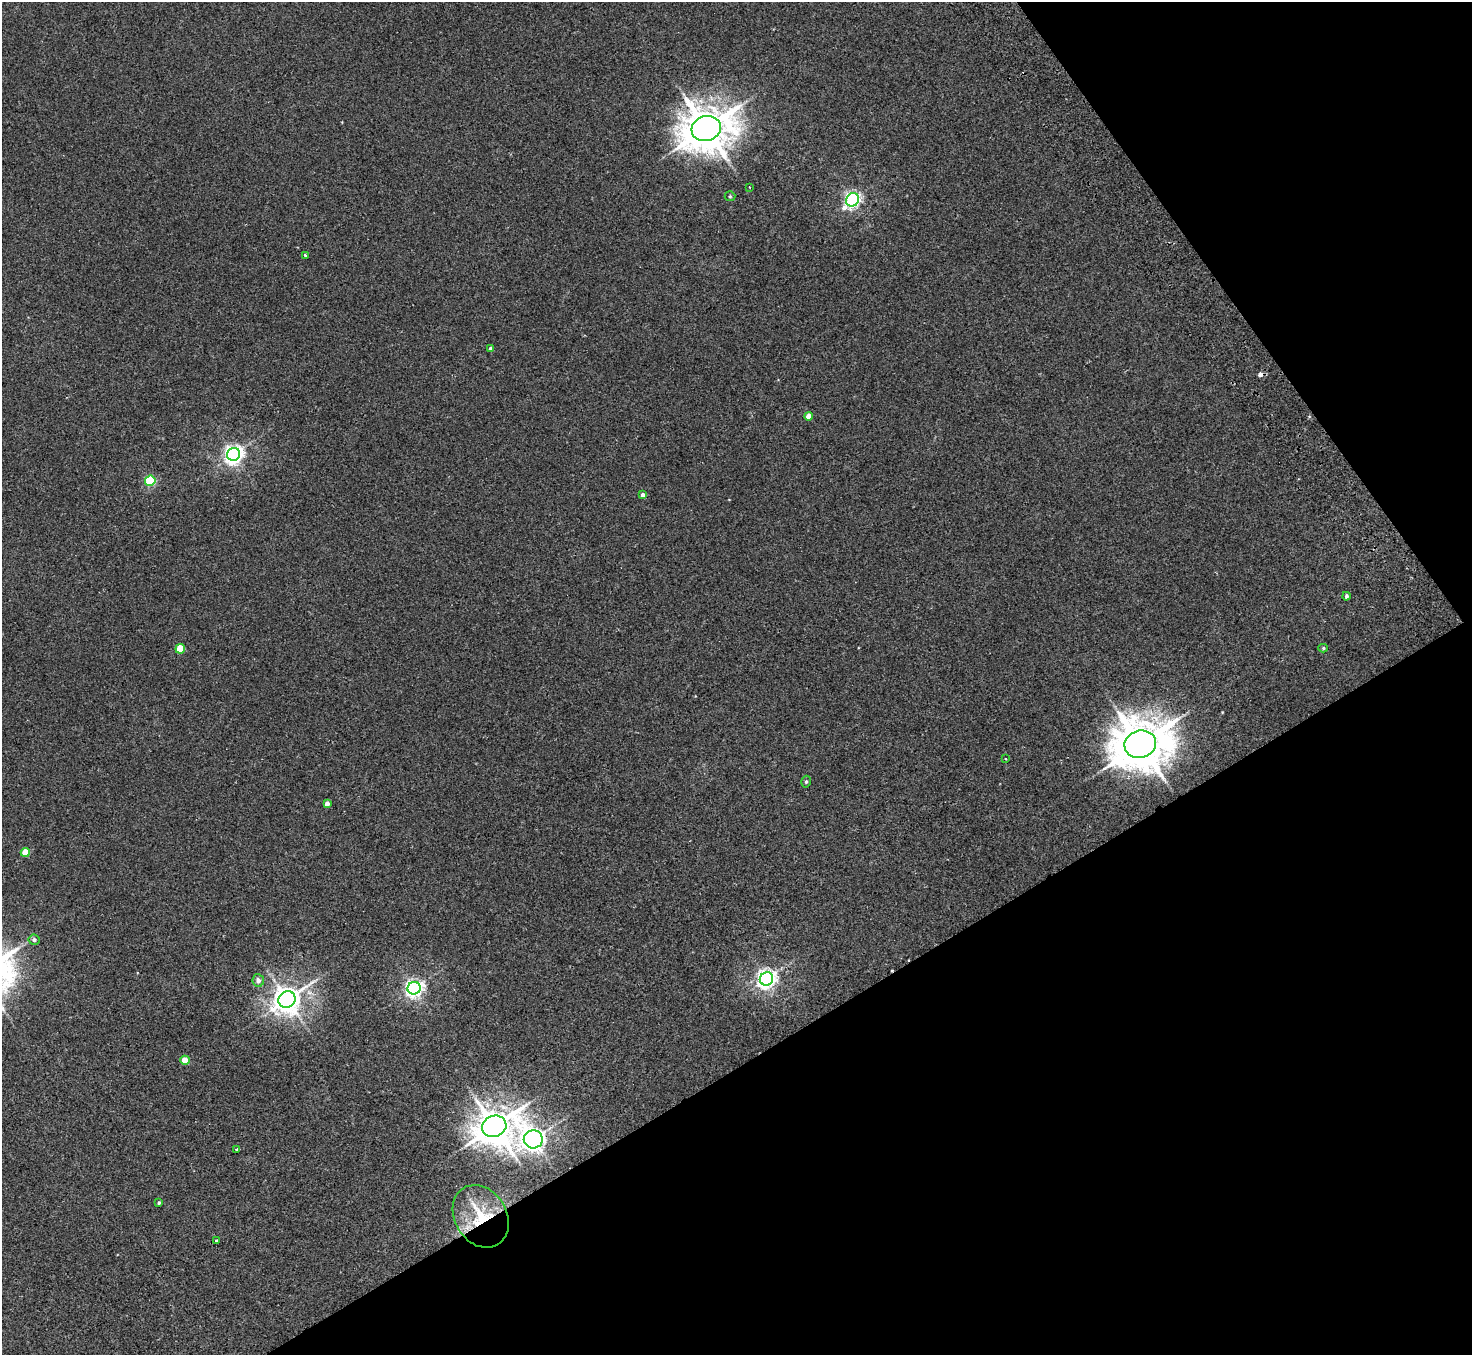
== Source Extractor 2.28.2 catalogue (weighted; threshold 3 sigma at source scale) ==
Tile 12 of 4 x 4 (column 4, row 3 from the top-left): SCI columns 4461-5930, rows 1688-3040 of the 5980 x 5944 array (HDU 1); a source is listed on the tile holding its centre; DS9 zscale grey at full resolution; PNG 1474 x 1357 px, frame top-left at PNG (2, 2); each listed source drawn as its Kron ellipse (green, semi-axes under 4 px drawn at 4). Shown black and unused: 30% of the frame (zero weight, under 2 of 3 exposures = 3% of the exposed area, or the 3 px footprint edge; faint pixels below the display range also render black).
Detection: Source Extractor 2.28.2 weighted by HDU 2 'WHT'; one run over the whole footprint, this tile lists its part. Background 0.0219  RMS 0.0068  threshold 0.0305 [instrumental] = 3 sigma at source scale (4.5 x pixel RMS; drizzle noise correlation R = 1.50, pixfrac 1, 0.05/0.05 arcsec/px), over >= 5 px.
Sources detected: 33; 3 cosmic-ray / hot-pixel residue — neither listed nor drawn; the other 30 listed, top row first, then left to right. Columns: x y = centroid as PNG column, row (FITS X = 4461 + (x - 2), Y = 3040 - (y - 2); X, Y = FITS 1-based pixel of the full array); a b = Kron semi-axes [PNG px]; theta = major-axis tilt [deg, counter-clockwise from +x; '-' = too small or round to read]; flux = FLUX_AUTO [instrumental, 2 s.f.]
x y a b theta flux
706 128 15 12 16 2500
749 187 3 2 - 0.47
730 196 5 5 - 0.83
853 200 7 6 - 190
305 255 3 3 - 1.6
491 348 3 3 - 1.6
808 416 4 4 - 5.3
233 454 7 6 - 320
150 481 5 5 - 57
643 495 4 4 - 2.9
1346 596 4 3 - 1.4
1323 648 5 4 - 0.85
180 649 5 4 - 19
1140 744 16 13 17 3400
1005 759 3 2 - 0.72
806 782 6 4 75 1.1
327 804 4 4 - 3.8
25 852 4 4 - 16
34 940 5 5 - 2
766 979 7 6 - 330
258 980 6 6 - 3.4
414 988 6 6 - 270
287 999 9 8 - 840
185 1060 4 4 - 11
494 1126 12 10 22 1700
533 1139 9 9 - 530
237 1149 4 3 - 1.3
159 1203 3 3 - 1
481 1216 33 26 -58 30
216 1241 3 3 - 1.1
Overlapping masked pixels (flux is a lower limit): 1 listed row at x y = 481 1216